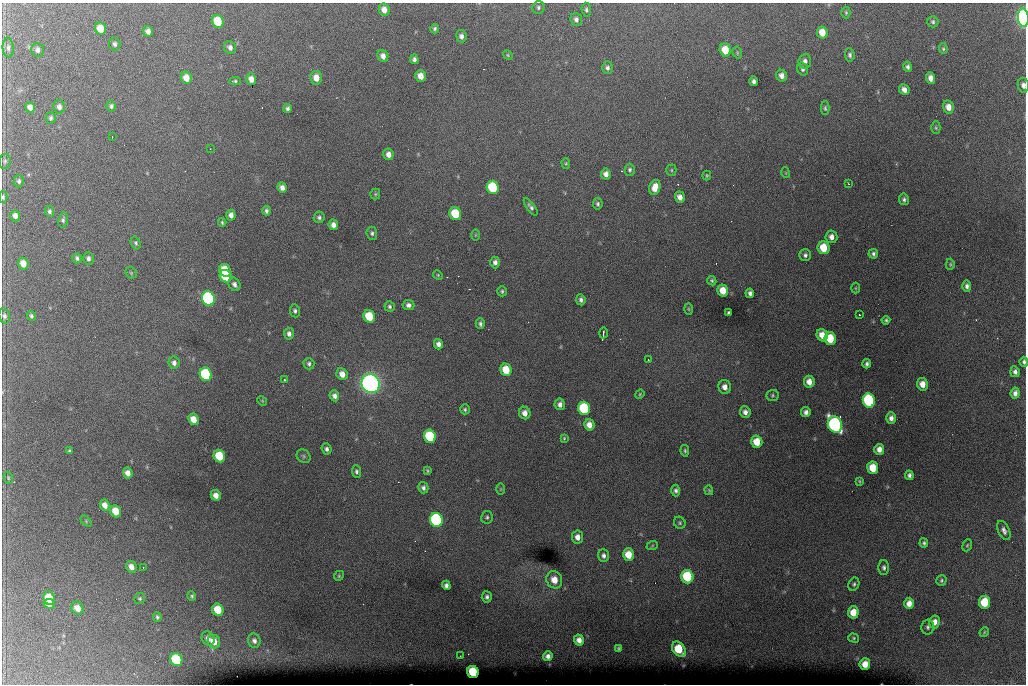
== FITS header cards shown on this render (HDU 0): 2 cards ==
NAXIS1  =                 1024 /fastest changing axis
NAXIS2  =                  682 /next to fastest changing axis

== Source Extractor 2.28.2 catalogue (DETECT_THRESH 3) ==
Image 1024 x 682 px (HDU 0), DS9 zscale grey, 1 PNG px = 1 image px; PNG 1028 x 686 px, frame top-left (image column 1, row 682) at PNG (2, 3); each listed source drawn as its Kron ellipse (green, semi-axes under 4 px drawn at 4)
Background 6400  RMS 52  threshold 157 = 3 sigma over >= 5 px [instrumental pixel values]
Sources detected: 216; all 216 listed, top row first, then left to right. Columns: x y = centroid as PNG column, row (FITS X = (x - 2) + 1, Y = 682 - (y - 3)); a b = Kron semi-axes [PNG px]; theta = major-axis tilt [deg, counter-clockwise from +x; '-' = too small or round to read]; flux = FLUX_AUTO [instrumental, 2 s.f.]
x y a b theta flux
538 7 6 6 - 7.5e+03
384 10 6 5 - 2.7e+04
586 10 7 5 -85 8.0e+03
846 12 6 4 -88 5.2e+03
1023 18 9 5 -86 1.3e+06
576 19 7 5 -70 1.2e+04
218 21 7 5 -72 1.3e+05
933 22 5 5 - 7.4e+03
100 28 6 5 - 5.2e+04
435 29 4 4 - 6.9e+03
148 31 5 4 - 1.6e+04
822 32 6 5 - 4.5e+04
461 36 6 5 - 1.3e+04
115 44 6 5 - 9.7e+03
230 47 6 6 - 1.4e+04
8 48 10 5 -85 1.2e+04
943 49 5 4 - 5.1e+03
38 50 7 6 - 1.3e+04
725 50 6 5 - 6.9e+04
737 53 6 4 -72 4.8e+03
508 55 5 4 - 3.9e+03
850 55 6 5 - 8.9e+03
383 56 6 5 - 1.9e+04
414 59 5 4 - 1.1e+04
805 61 7 6 - 1.5e+04
908 67 5 4 - 9.0e+03
607 68 6 5 - 1.1e+04
803 69 6 5 - 8.9e+03
421 76 6 5 - 3.2e+04
782 76 6 5 - 1.9e+04
186 78 6 5 - 3.9e+04
316 78 7 6 - 3.7e+04
931 78 6 4 -84 2.0e+04
251 79 5 5 - 2.4e+04
235 81 5 4 - 5.2e+03
753 81 5 4 - 1.1e+04
1023 85 7 5 -78 1.5e+04
904 90 6 5 - 1.8e+04
111 106 5 5 - 7.5e+03
30 107 5 4 - 2.0e+04
59 107 7 6 - 1.4e+04
948 107 6 5 - 2.9e+04
825 108 6 4 -89 6.0e+03
287 109 5 4 - 8.6e+03
51 118 6 5 - 7.6e+03
936 128 6 4 -89 5.2e+03
112 137 2 2 - 2.3e+03
210 149 3 2 - 2.6e+03
388 154 6 5 - 2.1e+04
5 161 7 5 76 7.1e+03
566 163 5 4 - 3.8e+03
630 170 6 5 - 7.6e+03
671 170 5 5 - 4.8e+03
786 173 5 3 - 2.8e+03
606 174 5 5 - 1.8e+04
707 175 5 3 - 4.3e+03
19 181 6 5 - 9.1e+03
848 183 3 2 - 2.1e+03
282 187 5 5 - 1.7e+04
493 187 7 6 - 2.7e+05
655 187 8 5 73 3.9e+04
375 194 5 5 - 4.7e+03
3 197 6 3 -90 5.6e+03
680 197 5 5 - 2.0e+04
904 199 6 4 -79 8.7e+03
598 204 6 4 80 7.1e+03
531 207 10 4 -54 1.0e+04
49 211 5 4 - 8.4e+03
266 211 4 3 - 8.5e+03
455 214 6 5 - 1.5e+05
231 215 5 4 - 1.7e+04
15 216 6 5 - 1.8e+04
319 217 6 5 - 8.6e+03
63 220 7 5 78 7.4e+03
222 222 4 3 - 4.6e+03
333 225 5 4 - 1.8e+04
372 233 6 5 - 7.9e+03
475 235 5 3 - 3.2e+03
831 237 6 6 - 2.0e+04
136 243 6 5 - 6.9e+03
824 248 6 6 - 7.6e+04
873 254 5 4 - 8.1e+03
805 255 6 6 - 1.0e+04
77 258 5 4 - 8.2e+03
88 258 6 5 - 1.1e+04
495 262 6 5 - 1.3e+04
23 264 6 5 - 3.7e+04
950 264 6 4 89 4.1e+03
225 270 7 5 -58 1.1e+05
131 273 6 5 - 4.7e+03
438 275 5 4 - 4.0e+03
226 276 6 5 - 1.7e+05
712 281 5 4 - 6.0e+03
234 284 7 5 -59 1.4e+04
967 286 6 4 -88 1.1e+04
856 288 5 3 - 3.0e+03
723 290 6 5 - 4.8e+04
502 291 5 4 - 6.4e+03
750 293 4 4 - 1.1e+04
208 299 7 6 - 1.0e+06
581 300 5 4 - 1.1e+04
408 305 6 5 - 1.2e+04
390 307 5 5 - 7.1e+03
689 309 5 3 - 3.8e+03
295 311 6 5 - 8.7e+03
729 313 4 3 - 6.6e+03
859 314 3 2 - 3.8e+03
4 316 8 5 -73 9.7e+03
31 316 5 4 - 6.4e+03
369 316 6 5 - 1.1e+05
886 320 4 4 - 6.2e+03
480 324 5 4 - 8.4e+03
603 333 5 2 - 4.9e+03
289 334 6 5 - 1.4e+04
822 335 6 5 - 4.2e+04
830 338 6 5 - 1.1e+05
438 344 5 4 - 1.6e+04
648 360 3 2 - 3.7e+03
1024 362 5 3 - 8.3e+03
174 363 6 5 - 1.4e+04
309 364 6 5 - 7.9e+03
867 364 5 3 - 8.4e+03
506 370 6 5 - 7.5e+04
1015 372 5 4 - 1.2e+04
206 374 7 6 - 3.3e+05
342 374 6 5 - 2.7e+04
284 380 3 3 - 6.5e+03
809 382 6 5 - 2.7e+04
371 383 10 9 - 2.6e+06
922 384 6 5 - 3.3e+04
725 387 7 6 - 2.1e+04
1015 393 6 4 83 1.5e+04
640 394 5 4 - 4.1e+03
772 395 6 5 - 6.2e+03
334 396 5 4 - 1.4e+04
262 401 5 4 - 3.6e+03
869 401 7 6 - 4.7e+05
560 404 6 5 - 1.4e+04
584 408 7 6 - 3.1e+05
465 409 5 5 - 5.9e+03
745 412 6 5 - 1.6e+04
806 412 5 4 - 1.4e+04
525 413 6 5 - 2.3e+04
891 418 6 5 - 1.5e+04
193 419 6 5 - 4.1e+04
835 424 8 7 - 1.2e+06
589 425 6 5 - 2.8e+04
430 436 6 6 - 2.5e+05
564 438 4 4 - 4.1e+03
757 442 6 5 - 6.0e+04
327 449 5 5 - 1.0e+04
879 449 5 5 - 2.2e+04
70 451 4 3 - 6.6e+03
685 451 6 4 -80 5.2e+03
219 456 6 5 - 1.2e+05
303 456 7 6 - 6.9e+03
873 468 6 5 - 7.6e+04
427 470 4 3 - 4.2e+03
356 471 6 4 -87 8.7e+03
128 473 5 5 - 2.3e+04
909 475 5 4 - 1.0e+04
8 478 6 4 -71 5.2e+03
859 481 4 3 - 4.1e+03
423 488 6 5 - 1.0e+04
501 489 6 4 89 3.5e+03
709 490 5 3 - 4.0e+03
676 491 6 4 -87 9.4e+03
216 495 5 5 - 2.3e+04
105 505 6 5 - 2.6e+04
116 511 6 5 - 6.5e+04
487 517 6 5 - 7.3e+03
436 520 7 6 - 8.2e+05
86 521 6 4 -47 5.0e+03
680 523 6 5 - 6.4e+03
1004 530 10 5 -65 1.4e+04
577 537 6 5 - 2.1e+04
924 543 4 4 - 6.9e+03
967 545 6 4 68 4.5e+03
652 546 6 3 20 4.0e+03
628 555 6 5 - 5.9e+04
604 556 6 5 - 1.2e+04
131 567 6 5 - 2.5e+04
143 567 2 2 - 2.1e+03
884 567 7 5 -89 9.5e+03
339 576 5 4 - 4.6e+03
687 577 7 6 - 2.3e+05
554 580 9 7 -66 4.4e+04
941 581 5 5 - 6.4e+03
854 584 7 5 63 7.2e+03
446 585 5 4 - 1.1e+04
192 596 4 4 - 5.2e+03
487 597 5 5 - 9.9e+03
49 598 7 5 -69 8.5e+04
140 598 5 5 - 5.4e+03
984 602 6 5 - 1.3e+05
909 603 5 5 - 2.7e+04
49 604 5 4 - 3.8e+04
77 608 7 6 - 3.1e+04
218 610 6 5 - 9.0e+04
853 612 6 5 - 5.2e+04
157 617 4 3 - 5.9e+03
935 622 6 5 - 2.3e+04
928 627 7 6 - 9.6e+03
984 632 5 4 - 4.2e+03
208 638 7 6 - 1.8e+04
854 638 5 4 - 5.3e+03
579 640 5 5 - 2.1e+04
254 641 7 6 - 1.3e+04
214 642 7 6 - 4.1e+04
618 648 4 3 - 4.2e+03
679 649 8 6 -52 1.2e+05
460 656 2 2 - 1.8e+03
548 656 5 5 - 1.5e+04
176 660 7 6 - 2.4e+05
865 664 6 5 - 3.9e+04
473 672 6 5 - 2.1e+05
At the frame edge (FLAGS 8, measured only in part): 4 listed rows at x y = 1023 18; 1023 85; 3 197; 1024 362

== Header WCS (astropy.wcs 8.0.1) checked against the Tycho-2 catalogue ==
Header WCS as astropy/WCSLIB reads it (CRVAL/CRPIX/CD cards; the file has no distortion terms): RA---TAN/DEC--TAN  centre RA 07:06:07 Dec +31:10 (106.53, +31.16 deg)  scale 1.44 arcsec/px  FOV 24.5' x 16.3'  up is -93 deg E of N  parity flipped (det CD > 0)
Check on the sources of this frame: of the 60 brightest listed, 8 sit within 2.2 arcsec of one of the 16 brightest Tycho-2 stars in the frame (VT <= 12.35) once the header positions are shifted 0.46 arcsec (0.46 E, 0.00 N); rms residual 1.07 arcsec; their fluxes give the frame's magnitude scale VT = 25.58 - 2.5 log10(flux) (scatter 0.35 mag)
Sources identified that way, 8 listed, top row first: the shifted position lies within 2.2 arcsec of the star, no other Tycho-2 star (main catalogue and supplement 1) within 4.4 arcsec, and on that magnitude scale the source's flux lands within +1.5 / -3 mag of the star's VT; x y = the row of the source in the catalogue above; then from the Tycho-2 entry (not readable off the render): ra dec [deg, ICRS J2000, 3 dp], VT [Tycho-2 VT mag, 2 dp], TYC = Tycho-2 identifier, HIP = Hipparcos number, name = IAU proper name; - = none
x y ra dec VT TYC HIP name
493 187 106.458 +31.151 12.35 2438-728-1 - -
206 374 106.551 +31.041 11.84 2438-663-1 - -
371 383 106.552 +31.106 9.20 2438-180-1 - -
869 401 106.550 +31.305 11.61 2438-184-1 - -
584 408 106.559 +31.192 11.79 2438-1039-1 - -
835 424 106.562 +31.292 10.01 2438-106-1 - -
436 520 106.614 +31.135 11.36 2438-550-1 - -
473 672 106.684 +31.152 11.76 2438-931-1 - -